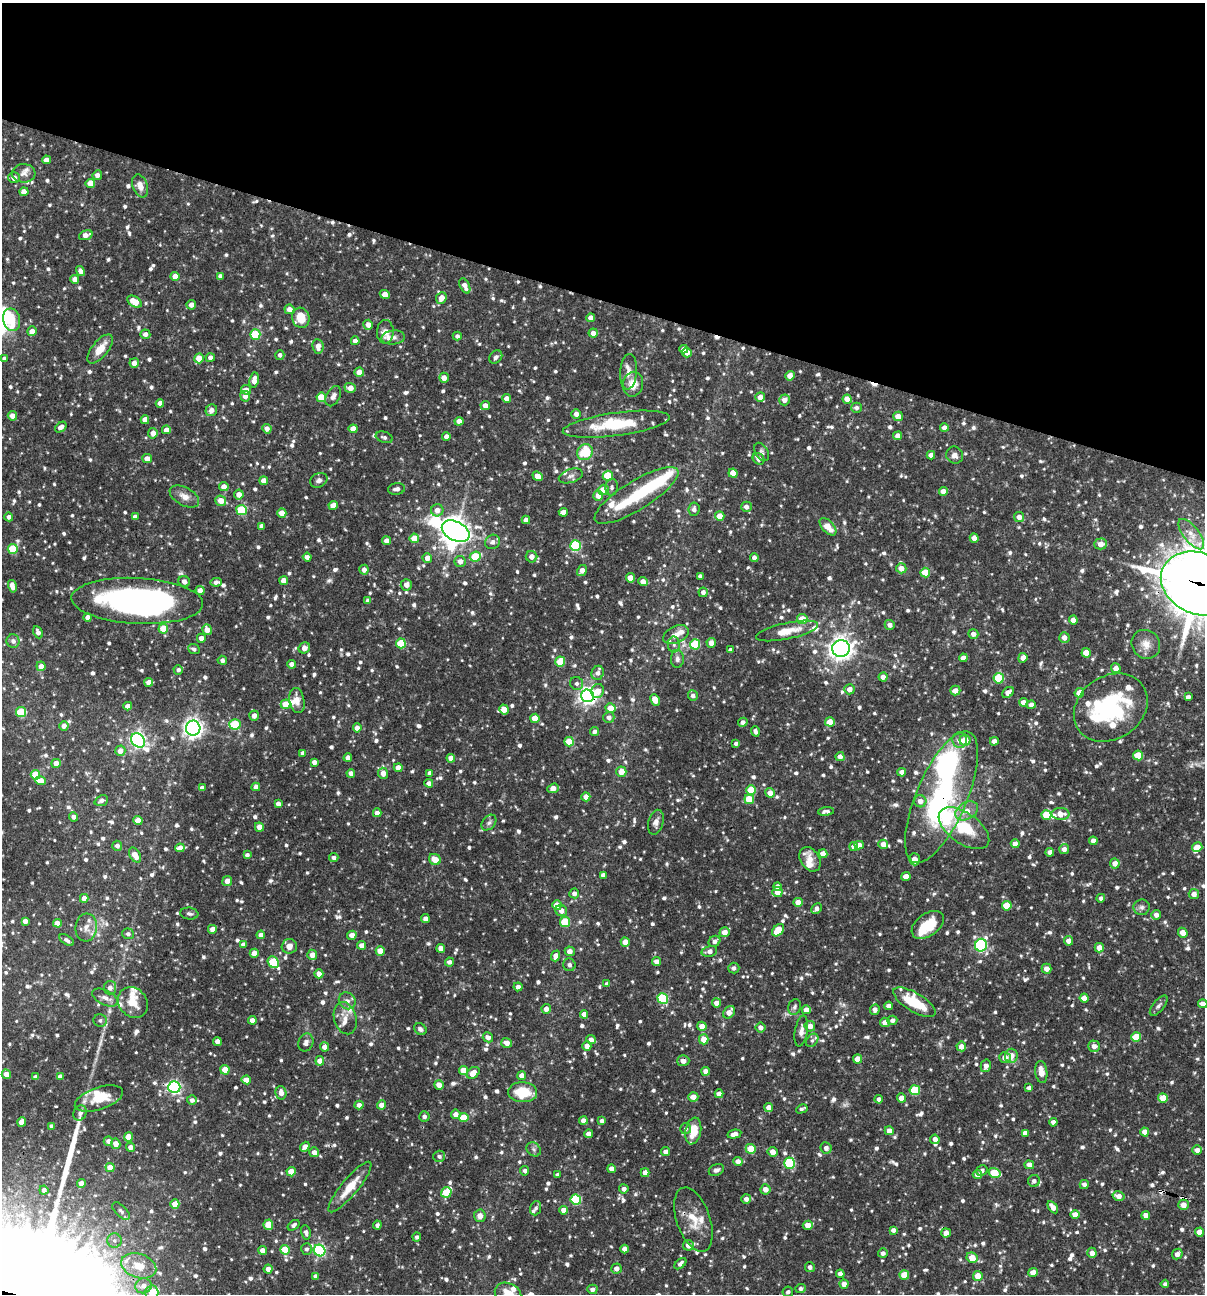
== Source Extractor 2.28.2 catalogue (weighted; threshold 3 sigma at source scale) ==
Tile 2 of 4 x 4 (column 2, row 1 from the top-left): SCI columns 1453-2655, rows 3875-5166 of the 5187 x 5168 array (HDU 1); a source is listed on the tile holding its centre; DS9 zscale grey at full resolution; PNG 1207 x 1296 px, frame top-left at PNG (2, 3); each listed source drawn as its Kron ellipse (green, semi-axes under 4 px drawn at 4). Shown black and unused: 23% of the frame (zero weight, under 3 of 4 exposures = <1% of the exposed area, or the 3 px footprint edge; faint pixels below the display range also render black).
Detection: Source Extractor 2.28.2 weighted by HDU 2 'WHT'; one run over the whole footprint, this tile lists its part. Background 0.0857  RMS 0.0039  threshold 0.0174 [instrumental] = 3 sigma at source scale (4.5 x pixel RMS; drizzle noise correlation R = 1.50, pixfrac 1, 0.05/0.05 arcsec/px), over >= 5 px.
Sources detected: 1193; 1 too faint to see at this stretch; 6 inside a brighter object's white glare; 5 cosmic-ray / hot-pixel residue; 1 long thin detection or spike segment (spike, bleed or trail) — neither listed nor drawn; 41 inside a brighter listed object's ellipse — not listed separately; of the other 1139, all 500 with FLUX_AUTO >= 1.08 (the completeness limit of this list) listed and drawn (639 fainter detections not listed), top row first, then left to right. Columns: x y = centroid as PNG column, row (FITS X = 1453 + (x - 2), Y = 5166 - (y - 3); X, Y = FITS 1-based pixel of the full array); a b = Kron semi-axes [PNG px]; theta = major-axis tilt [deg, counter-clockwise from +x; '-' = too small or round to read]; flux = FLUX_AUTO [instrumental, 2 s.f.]
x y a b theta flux
46 160 4 4 - 2.8
24 173 12 9 2 2.1
97 175 5 4 - 2.2
14 178 5 5 - 2.8
90 183 4 4 - 5.6
140 186 12 7 -70 3.1
24 192 4 4 - 4
86 235 7 4 19 2.9
80 271 5 4 - 2
175 276 4 4 - 3.9
220 276 4 4 - 1.2
75 279 4 4 - 2.6
465 286 8 4 -64 2.4
385 294 5 4 - 3.5
441 298 6 5 - 3.6
134 302 8 5 -33 7.1
191 305 5 4 - 2.2
289 309 5 5 - 2.9
301 318 10 8 -76 7.3
591 318 4 4 - 2.6
12 320 11 8 -77 3.9
368 325 5 4 - 2.8
32 331 5 4 - 2.9
385 332 12 8 89 3
593 333 4 4 - 2.2
145 334 5 5 - 2
255 334 5 5 - 19
457 336 4 4 - 1.1
393 337 12 7 6 1.7
355 341 4 4 - 2.2
318 346 7 5 -82 3.2
100 349 17 8 51 6
684 349 4 4 - 2.1
687 353 5 5 - 2.8
280 355 5 4 - 1.2
496 357 7 5 47 1.2
4 358 4 4 - 1.1
199 358 5 4 - 6
210 358 4 4 - 2.1
134 363 4 4 - 2.7
359 372 5 4 - 3.1
628 372 18 8 86 3.5
790 376 5 4 - 3.8
444 378 5 5 - 2.6
254 380 7 4 81 3.5
633 384 12 10 79 5.4
350 388 6 4 -18 3.5
246 390 5 5 - 2.8
245 396 5 5 - 2.5
333 396 11 6 62 1.7
321 397 5 5 - 10
760 397 5 5 - 2.9
507 398 4 4 - 3
847 399 4 4 - 3.6
784 400 5 5 - 2.5
160 403 4 4 - 2.3
485 406 4 4 - 2.7
856 408 5 5 - 1.3
211 410 6 5 - 2.4
576 414 5 5 - 1.9
12 416 5 4 - 2.7
898 416 5 4 - 3.7
145 420 4 4 - 3.8
459 421 4 4 - 2.8
616 424 54 11 8 18
61 427 6 4 37 2.1
944 428 4 4 - 2.8
267 429 5 4 - 1.8
353 429 4 4 - 4
166 430 4 4 - 2.4
153 433 5 4 - 3.1
898 436 4 4 - 2.9
384 437 9 5 -19 1.1
446 437 4 4 - 2.6
585 452 8 7 - 12
762 452 10 6 -58 1.2
931 455 4 4 - 2.5
955 455 9 8 - 2.1
147 459 5 4 - 3.1
759 459 6 5 - 2.4
733 473 4 4 - 5.6
538 476 5 4 - 4.1
571 476 12 7 18 1.6
608 476 5 5 - 14
319 480 9 7 25 1.4
264 481 4 4 - 2.9
224 487 5 4 - 3
612 487 8 6 84 1.1
396 489 8 5 9 1.4
603 490 5 5 - 5.9
943 491 4 4 - 3.3
239 494 5 5 - 2.8
636 495 48 14 32 20
184 496 16 9 -28 3.2
598 496 5 5 - 3.2
221 501 5 5 - 4.5
333 505 5 4 - 3.7
746 507 5 5 - 1.9
694 509 7 5 82 1.3
241 510 5 5 - 22
437 510 6 6 - 2.6
563 512 4 4 - 2.8
282 513 5 4 - 3.5
720 516 5 4 - 6.3
9 517 4 4 - 1.6
135 517 4 4 - 2.1
1019 517 5 5 - 2.6
526 520 4 4 - 2.3
261 526 4 4 - 1.6
828 527 10 6 -46 5
456 531 15 9 -27 390
1191 534 18 7 -52 4
414 538 5 4 - 6.5
974 538 5 4 - 2.6
387 541 4 4 - 2.7
492 542 8 7 - 1.6
1101 544 6 5 - 3
575 546 5 5 - 30
13 549 5 5 - 15
307 557 4 4 - 1.7
475 557 5 5 - 11
532 557 6 5 - 2.7
427 558 5 5 - 2.7
754 558 4 4 - 1.9
460 561 5 5 - 2.4
901 568 5 5 - 2.9
364 570 5 4 - 2.1
582 571 6 4 57 3
925 572 5 5 - 9.3
700 576 4 4 - 1.2
630 578 4 4 - 4.2
184 581 6 5 - 2
284 581 4 4 - 3.1
216 582 6 4 5 1.6
643 582 4 4 - 2.6
1199 584 39 30 -23 1400
406 585 6 5 - 2.8
12 586 6 4 -75 2.7
200 590 4 4 - 2.6
703 592 4 4 - 1.5
137 601 66 23 -3 130
368 601 4 4 - 1.8
88 617 4 4 - 2.4
802 619 5 5 - 6.9
1073 620 4 4 - 2.8
890 625 5 5 - 2.1
163 629 5 4 - 11
207 630 5 5 - 3.4
787 631 31 8 12 7.2
38 632 6 4 -64 1.6
973 634 5 4 - 1.9
676 635 14 8 24 3.4
1064 637 5 5 - 2.4
201 638 4 4 - 2.4
13 641 6 6 - 1.7
401 643 5 5 - 15
711 643 5 4 - 2.9
695 644 5 5 - 19
1146 644 15 13 -50 4.1
674 645 8 6 -90 1.3
304 648 6 5 - 2.5
841 648 9 8 - 270
194 649 6 4 -23 1.2
730 650 4 4 - 1.3
1086 653 4 4 - 5
963 658 4 4 - 2.8
1023 658 5 4 - 2.7
677 659 9 6 -87 1.5
222 660 4 4 - 1.3
560 662 5 5 - 12
292 664 4 4 - 2.2
41 666 5 4 - 2.6
1116 668 5 4 - 3.2
178 670 4 4 - 1.3
598 673 7 6 - 1.7
883 677 4 4 - 2.1
999 678 5 5 - 18
149 682 4 4 - 3.1
577 683 7 6 - 1.2
849 689 5 5 - 2.7
598 691 7 6 - 3.7
955 691 5 4 - 2.7
1008 692 6 4 40 2.8
1079 693 5 4 - 4.5
587 696 6 6 - 160
693 696 5 5 - 1.7
1188 697 4 4 - 1.3
297 700 13 7 -79 2.8
655 700 6 4 -62 4.6
1023 702 4 4 - 2.6
285 704 5 4 - 7.5
1031 705 4 4 - 2.7
128 706 4 4 - 2.8
610 708 5 5 - 4.4
1111 708 39 31 34 41
504 709 5 4 - 3.8
21 712 5 5 - 17
254 716 5 4 - 2.6
609 717 5 5 - 1.7
535 718 4 4 - 6.1
743 722 5 4 - 1.5
830 722 5 4 - 5.4
235 724 5 5 - 20
64 726 4 4 - 2
193 728 7 7 - 180
357 728 4 4 - 2.6
755 731 5 4 - 1.2
594 732 5 4 - 1.2
138 740 8 6 -49 120
960 740 8 7 - 2.7
965 740 5 5 - 6.3
994 741 4 4 - 2.2
569 742 5 4 - 8.2
736 743 4 3 - 1.3
120 751 5 5 - 3
303 753 4 4 - 1.8
1138 755 5 5 - 12
840 757 4 4 - 2.4
348 758 4 4 - 2.8
451 758 4 4 - 2.9
314 762 4 4 - 2.1
56 763 4 4 - 3.2
398 768 4 4 - 3.3
621 772 5 5 - 4.4
902 772 4 4 - 2.7
351 773 4 4 - 2.2
383 773 5 5 - 3.3
430 773 4 4 - 1.5
35 775 5 4 - 6.3
40 781 5 4 - 4.8
429 783 4 4 - 1.8
256 787 4 4 - 2.4
202 788 4 4 - 2
553 788 6 4 20 4
751 790 5 5 - 12
770 793 5 4 - 2.9
586 797 4 4 - 2.5
941 797 71 25 67 68
749 799 5 4 - 8.5
101 801 7 5 22 1.5
920 801 6 6 - 2.6
278 804 4 4 - 2.1
826 811 8 4 5 1.3
967 811 12 8 30 4.1
377 813 4 4 - 2.7
1060 814 9 6 -1 3.8
1046 815 5 5 - 9
74 817 4 4 - 1.5
138 821 4 4 - 5.2
656 822 13 7 75 2.1
489 823 9 6 49 1.1
259 827 5 4 - 3
964 828 29 15 -35 18
1093 841 4 4 - 3
883 844 5 4 - 3.4
1015 844 4 4 - 2.9
859 845 5 4 - 2.6
117 846 5 5 - 1.5
854 847 4 4 - 2.9
1197 847 5 5 - 5.3
180 848 5 4 - 2.9
1064 849 5 5 - 2
1050 852 4 4 - 2
823 854 4 4 - 3.6
135 855 8 5 -59 4.1
247 855 4 4 - 1.3
334 858 4 4 - 1.4
435 859 6 5 - 4.4
810 859 13 9 -57 3.4
915 859 6 5 - 3.2
1115 863 5 5 - 2.7
603 875 4 4 - 1.5
906 877 4 4 - 4.4
227 881 5 5 - 2.7
777 887 4 4 - 2
777 892 5 5 - 3.2
574 893 5 5 - 1.6
1194 894 5 5 - 2.4
84 898 4 4 - 2.7
1101 898 4 4 - 1.5
798 902 4 4 - 4
557 905 5 4 - 3.6
1007 906 5 5 - 8
1142 907 8 8 - 1.3
816 908 5 4 - 1.6
561 911 6 5 - 2.6
189 914 9 6 -8 1.2
1156 915 5 4 - 2
425 919 4 4 - 2
25 921 4 4 - 2.2
565 922 5 5 - 15
57 923 4 4 - 3.5
928 925 18 11 35 9.8
86 927 14 11 84 3.5
212 929 4 4 - 2.7
778 930 7 5 47 10
725 932 5 5 - 3.2
1183 933 5 4 - 3.5
128 934 6 5 - 1.1
261 935 4 4 - 2.6
352 935 4 4 - 3
67 940 8 4 -32 1.3
714 941 6 5 - 1.7
1069 941 4 4 - 2.6
625 942 4 4 - 4.2
243 945 4 4 - 2.4
362 945 4 4 - 2.4
981 945 6 6 - 52
289 946 7 7 - 3
441 948 4 4 - 2.8
1099 948 5 4 - 3.3
380 951 5 4 - 5.4
570 951 5 5 - 2.6
709 951 8 5 14 2.1
254 953 4 4 - 3.2
312 955 5 5 - 2.8
556 956 5 4 - 3.9
273 962 6 5 - 19
449 962 4 4 - 1.5
656 962 4 4 - 2.5
569 965 6 6 - 1.5
734 968 6 5 - 1.3
1047 969 5 5 - 2.8
319 974 4 4 - 3.3
607 984 4 4 - 1.5
518 987 4 4 - 2
110 988 7 6 - 2.3
105 997 13 7 -26 2.4
663 998 5 5 - 27
1084 998 4 4 - 3
347 1001 9 8 - 2
133 1002 16 14 -48 6.5
914 1002 24 9 -31 15
716 1003 4 4 - 2.7
1203 1004 5 4 - 2.3
889 1006 4 4 - 2.7
1159 1006 12 5 50 1.3
795 1007 8 6 72 1.2
546 1009 5 4 - 2.6
806 1010 4 4 - 3.5
875 1010 5 4 - 2.1
729 1012 7 5 52 3.4
584 1014 4 4 - 2.8
345 1018 16 11 -74 3.9
100 1020 6 6 - 1.1
252 1020 4 4 - 2.5
892 1020 5 4 - 1.6
885 1022 5 4 - 2.4
702 1026 4 4 - 3
810 1026 5 5 - 2.9
761 1027 5 5 - 1.6
420 1029 7 5 -37 1.2
801 1031 16 6 80 2.3
488 1037 5 5 - 1.9
1136 1037 5 5 - 11
704 1039 5 5 - 4.8
591 1040 5 4 - 2.7
812 1040 7 5 50 1.1
217 1041 4 4 - 2.5
306 1043 9 7 67 1.7
507 1043 5 5 - 3.1
587 1046 4 4 - 2.6
961 1046 5 5 - 2.8
1094 1046 6 5 - 2.3
324 1047 4 4 - 2.5
1011 1056 7 6 - 4.1
1005 1057 6 5 - 2.8
857 1059 4 4 - 4.1
320 1061 4 4 - 3.8
683 1061 6 5 - 2.2
986 1066 6 5 - 2
225 1070 4 4 - 5.6
463 1070 4 4 - 6.1
706 1071 4 4 - 2.8
1041 1072 11 6 -83 3.7
473 1073 7 5 40 4.6
6 1074 5 4 - 3.1
60 1076 4 4 - 1.8
522 1076 4 4 - 3.1
36 1077 4 4 - 1.8
246 1080 5 4 - 3.5
439 1085 5 4 - 3.1
174 1087 6 6 - 88
1029 1088 4 4 - 1.2
915 1090 5 5 - 20
523 1092 14 10 -3 12
281 1093 7 5 -79 2.9
719 1094 4 4 - 2.4
693 1097 5 5 - 3
902 1098 4 4 - 3.4
1163 1098 5 4 - 5.1
99 1099 25 11 18 9.4
879 1099 4 4 - 1.7
192 1100 5 5 - 1.7
359 1105 4 4 - 1.8
382 1105 4 4 - 3.3
769 1108 4 4 - 2.8
802 1109 6 4 27 1.1
80 1113 8 6 60 1.3
456 1114 5 4 - 2.6
424 1116 5 5 - 1.3
464 1118 5 4 - 9.4
583 1120 4 4 - 2.5
602 1121 4 4 - 1.4
22 1122 5 4 - 3.8
1053 1122 4 4 - 1.6
51 1126 4 4 - 1.3
686 1128 5 5 - 1.1
693 1131 13 7 78 7.3
889 1131 4 4 - 2.7
1145 1132 4 4 - 3.5
1025 1133 4 4 - 2.2
589 1134 4 4 - 2.5
734 1134 7 4 13 2.3
128 1137 4 4 - 6.2
935 1139 5 4 - 2.5
108 1141 4 4 - 1.6
116 1144 5 4 - 3.1
130 1147 4 4 - 2.2
305 1147 5 4 - 2.6
826 1148 6 5 - 1.8
534 1149 8 6 -47 1.1
751 1149 5 5 - 9.9
1197 1150 5 4 - 2.2
314 1152 5 4 - 2.5
666 1152 4 4 - 1.8
772 1152 5 5 - 2.7
439 1156 6 5 - 1.2
738 1161 4 4 - 2.5
790 1163 5 5 - 25
1029 1165 5 4 - 2.9
110 1167 4 4 - 4.2
611 1169 4 4 - 2.1
716 1170 8 5 26 1.4
525 1171 5 4 - 1.2
982 1171 6 5 - 1.4
291 1172 4 4 - 5.7
645 1173 4 4 - 2.6
994 1173 6 5 - 13
557 1175 4 4 - 1.1
977 1175 4 4 - 2.6
1034 1181 6 6 - 1.3
81 1183 4 4 - 2.9
1084 1184 4 4 - 1.5
350 1187 32 8 50 8.1
624 1189 4 4 - 1.6
765 1189 5 5 - 2.9
44 1190 4 4 - 1.5
446 1192 5 5 - 8.7
1118 1196 6 5 - 2.9
576 1199 5 5 - 27
746 1199 5 4 - 1.7
175 1204 4 4 - 5.7
1183 1205 5 5 - 3.2
1053 1207 7 4 -56 2.8
536 1208 7 5 69 1.1
564 1210 4 4 - 3.9
121 1211 11 5 -45 1.2
1075 1215 4 4 - 3.4
1146 1215 4 4 - 2.8
480 1216 6 6 - 2.5
693 1220 34 16 -71 9.1
268 1225 5 5 - 7.4
294 1225 7 4 36 1.2
377 1225 4 4 - 1.1
808 1225 5 4 - 4.1
893 1230 4 4 - 1.6
306 1232 7 4 -81 1.4
1199 1232 4 4 - 3.5
946 1233 5 4 - 2.7
417 1237 4 4 - 1.1
114 1241 7 7 - 1.3
688 1245 5 5 - 2.8
306 1249 6 5 - 1.1
625 1249 4 4 - 2.5
262 1250 4 4 - 2.5
285 1250 5 4 - 10
320 1250 6 5 - 56
883 1253 5 5 - 1.5
1092 1253 5 4 - 2.7
1177 1254 6 4 48 2.1
972 1258 6 5 - 5.3
680 1264 7 4 42 1.4
139 1266 18 12 -19 7.2
810 1267 5 5 - 1.6
268 1269 4 4 - 2.6
616 1269 5 5 - 2.2
1033 1273 5 4 - 3.5
840 1274 4 4 - 2.6
904 1275 5 4 - 7.5
316 1276 4 4 - 1.9
978 1276 5 5 - 4.7
844 1284 4 4 - 2.9
1165 1284 4 4 - 1.2
143 1286 8 7 - 2.5
801 1288 5 4 - 1.3
592 1289 5 4 - 1.6
788 1292 5 5 - 1.2
152 1293 7 6 - 4.8
508 1294 14 10 -23 6.3
Overlapping masked pixels (flux is a lower limit): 5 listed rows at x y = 1199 584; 137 601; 587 696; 120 751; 941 797
Isophote crosses this tile's border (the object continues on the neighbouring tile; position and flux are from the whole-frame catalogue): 5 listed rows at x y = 1199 584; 137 601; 1203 1004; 152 1293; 508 1294